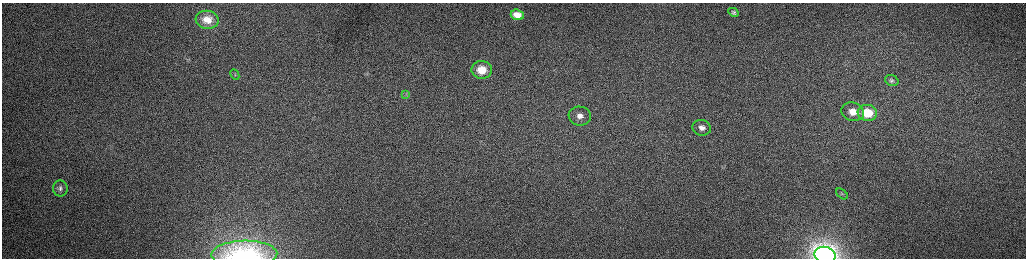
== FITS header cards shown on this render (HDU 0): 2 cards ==
NAXIS1  =                 2048 /fastest changing axis
NAXIS2  =                  512 /next to fastest changing axis

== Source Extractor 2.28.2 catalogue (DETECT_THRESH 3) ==
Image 2048 x 512 px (HDU 0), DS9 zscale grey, zoomed out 1/2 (1 PNG px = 2 x 2 image px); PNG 1028 x 260 px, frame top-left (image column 1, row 511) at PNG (2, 3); each listed source drawn as its Kron ellipse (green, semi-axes under 4 px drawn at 4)
Background 163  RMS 1.5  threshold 4.63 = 3 sigma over >= 5 px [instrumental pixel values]
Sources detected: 16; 1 cannot appear on this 1/2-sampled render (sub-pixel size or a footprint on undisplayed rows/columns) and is neither listed nor drawn; the other 15 listed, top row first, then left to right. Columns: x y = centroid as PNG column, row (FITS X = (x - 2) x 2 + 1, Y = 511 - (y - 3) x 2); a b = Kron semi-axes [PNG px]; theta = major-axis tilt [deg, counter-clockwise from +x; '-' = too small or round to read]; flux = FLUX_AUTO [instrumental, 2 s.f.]
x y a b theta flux
733 12 5 4 - 590
517 15 6 5 - 3300
207 20 11 9 -7 4100
482 70 10 9 - 6900
235 75 6 3 -64 390
892 81 7 5 -21 750
406 94 3 3 - 320
853 112 11 9 -16 5200
867 113 10 8 -7 12000
580 116 11 9 -9 3300
702 128 9 7 -13 2400
60 188 8 7 - 1100
842 194 7 4 -39 550
244 254 33 13 1 21000
825 255 10 8 -13 170000
At the frame edge (FLAGS 8, measured only in part): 2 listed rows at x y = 244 254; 825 255
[1 sub-pixel or undisplayed-footprint detection neither listed nor drawn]